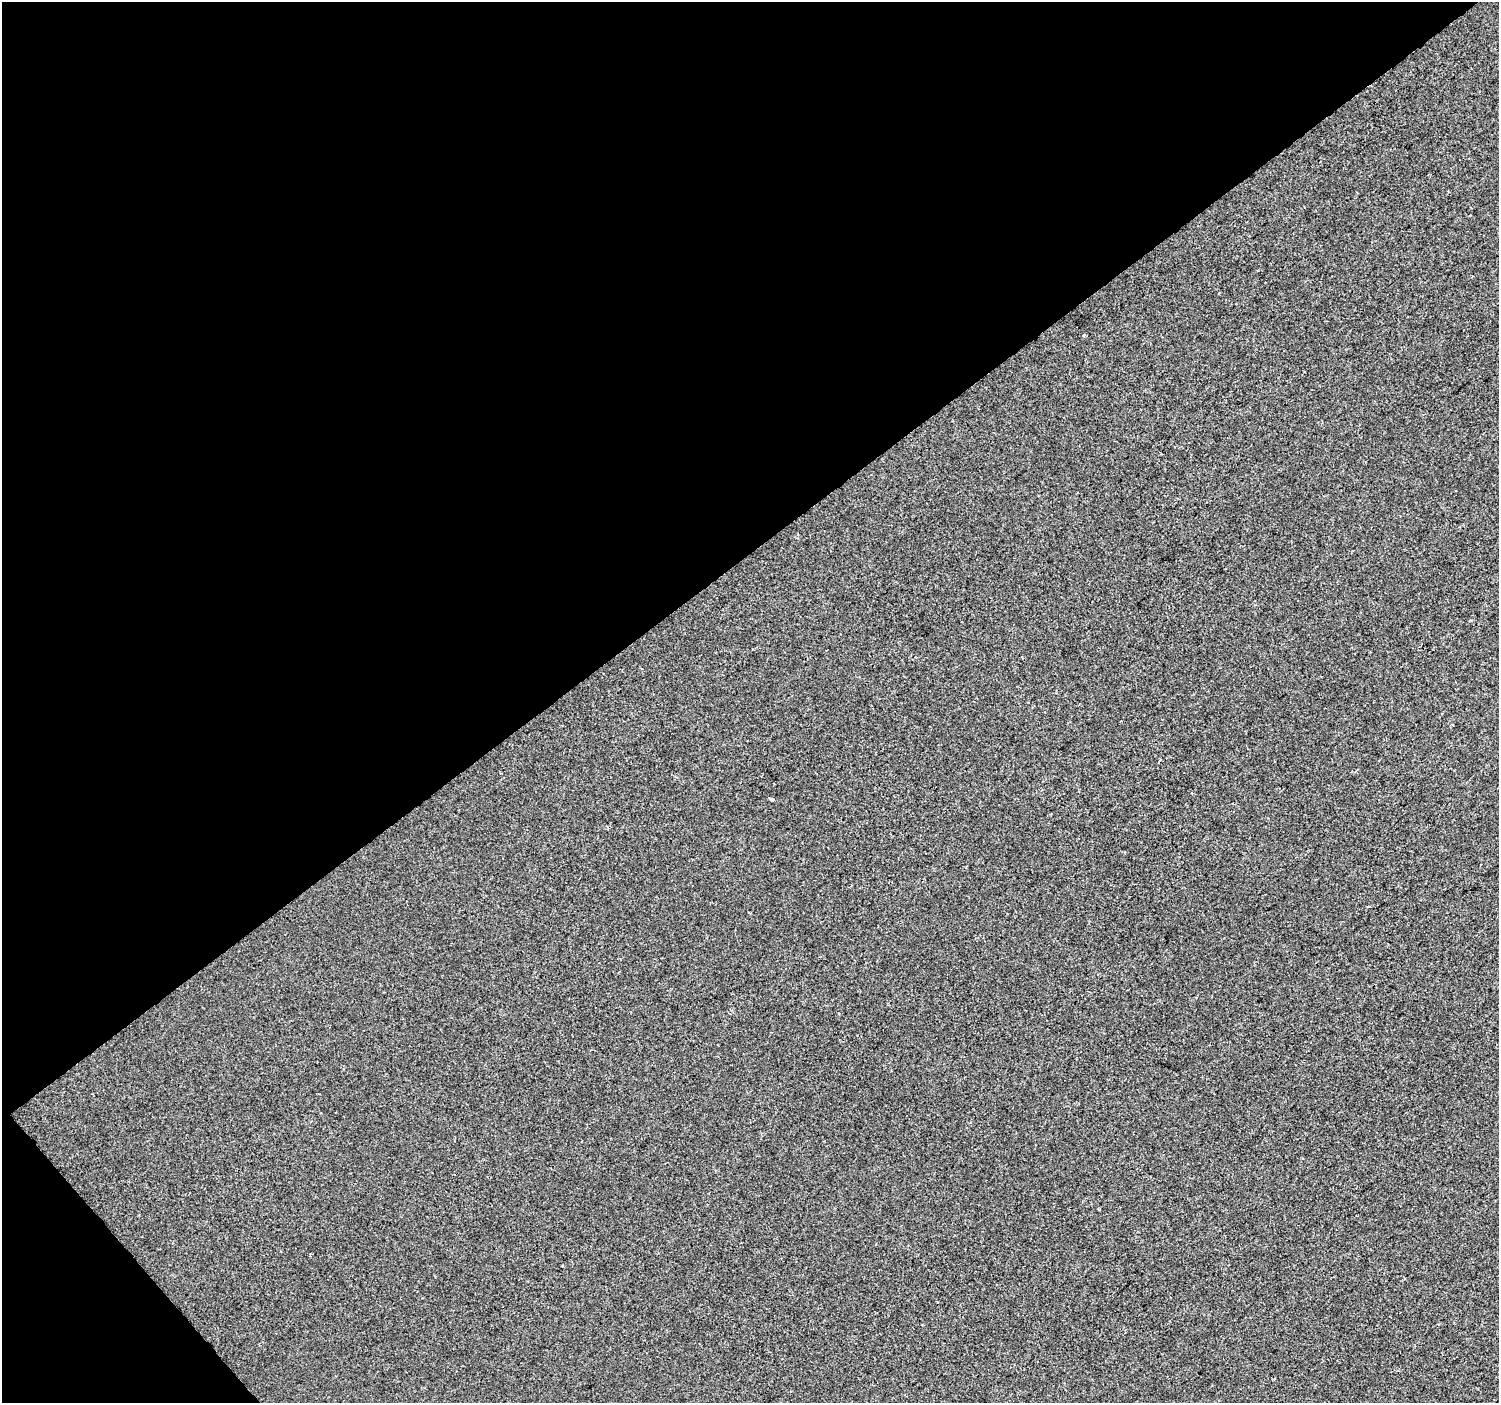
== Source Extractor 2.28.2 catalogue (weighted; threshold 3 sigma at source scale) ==
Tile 5 of 4 x 4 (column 1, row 2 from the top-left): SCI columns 4-1500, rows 3003-4403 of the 5992 x 5941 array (HDU 1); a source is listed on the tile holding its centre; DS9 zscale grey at full resolution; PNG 1501 x 1405 px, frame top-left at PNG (2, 2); no overlay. Shown black and unused: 41% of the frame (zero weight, under 2 of 3 exposures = <1% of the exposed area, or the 3 px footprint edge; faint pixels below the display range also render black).
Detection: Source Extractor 2.28.2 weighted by HDU 2 'WHT'; one run over the whole footprint, this tile lists its part. Background 3.85e-05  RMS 0.0045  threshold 0.0203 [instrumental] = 3 sigma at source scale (4.5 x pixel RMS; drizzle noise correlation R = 1.50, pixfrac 1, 0.0396/0.0396 arcsec/px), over >= 5 px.
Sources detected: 3; all 3 listed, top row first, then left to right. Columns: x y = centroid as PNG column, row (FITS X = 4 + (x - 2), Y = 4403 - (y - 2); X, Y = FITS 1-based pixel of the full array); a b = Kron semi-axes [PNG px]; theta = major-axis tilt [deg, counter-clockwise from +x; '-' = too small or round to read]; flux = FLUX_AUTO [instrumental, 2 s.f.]
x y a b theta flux
1084 335 4 3 - 0.59
772 799 5 3 - 1.3
748 912 3 2 - 0.47